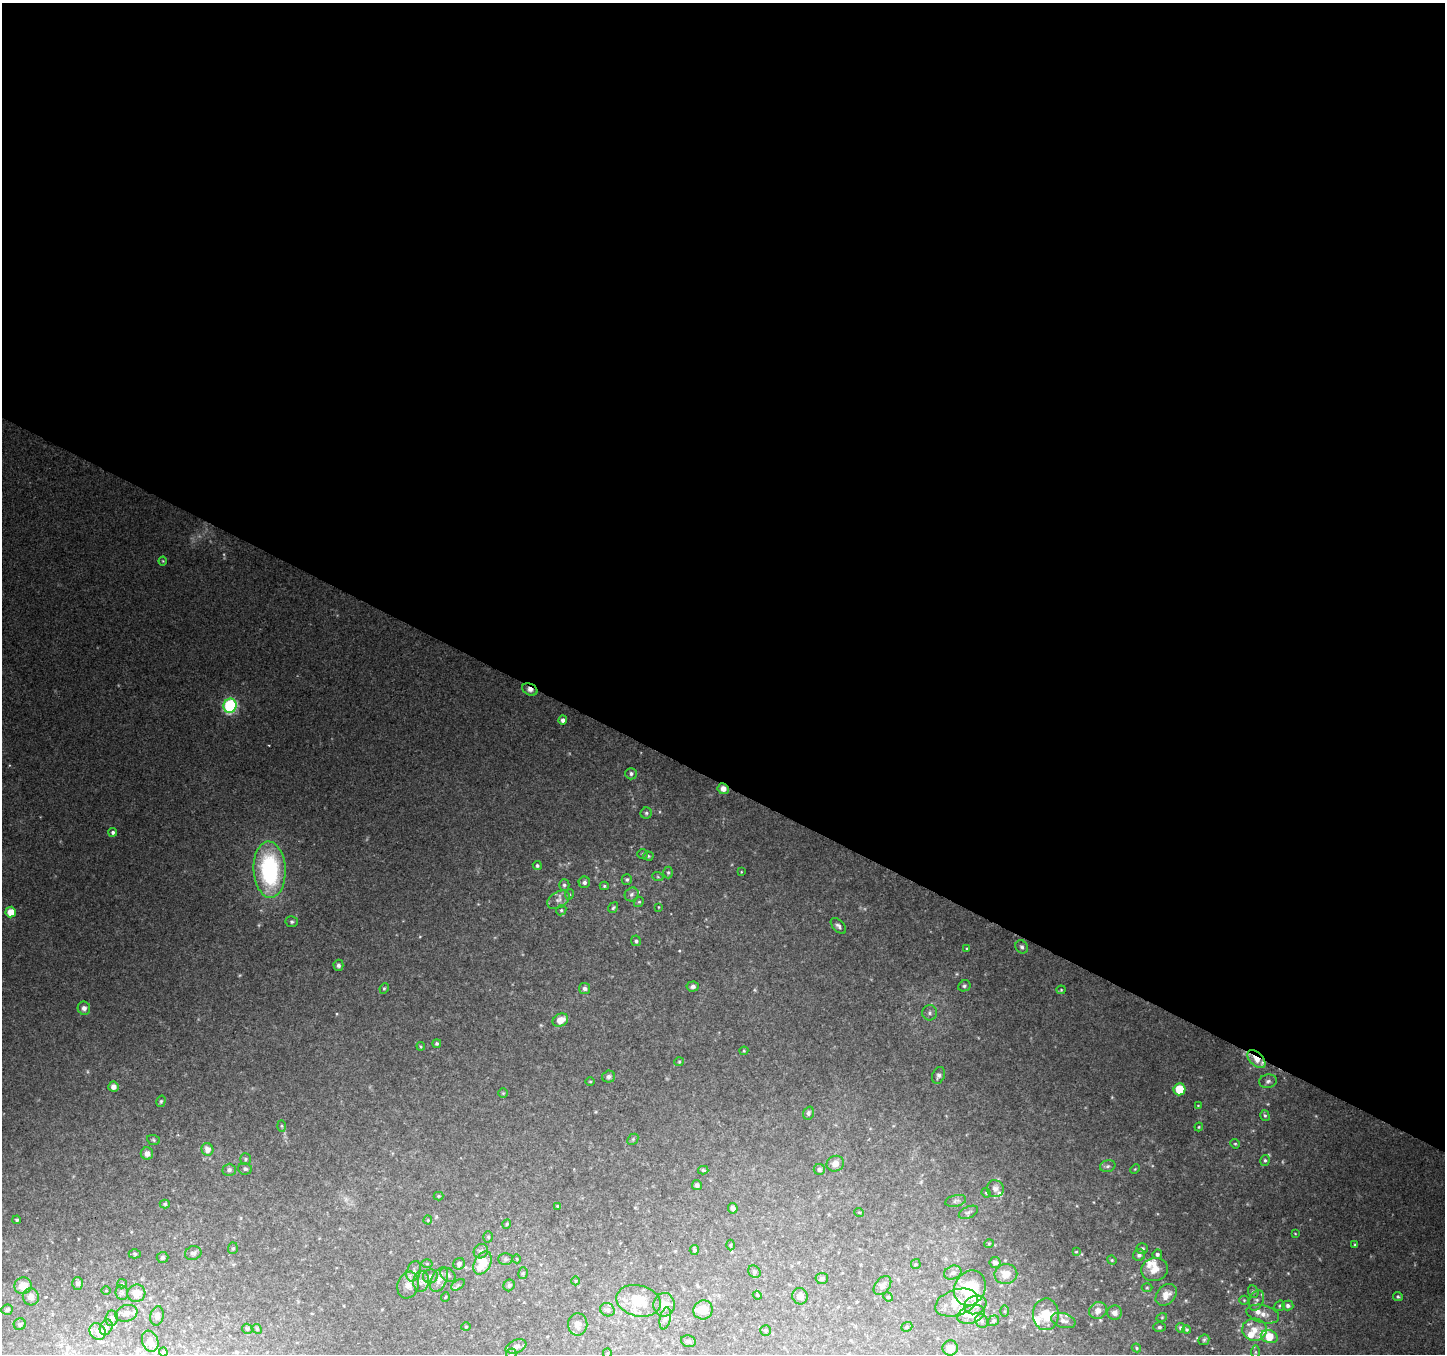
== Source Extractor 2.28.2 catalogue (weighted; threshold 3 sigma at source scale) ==
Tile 3 of 4 x 4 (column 3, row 1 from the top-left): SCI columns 2894-4336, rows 4323-5674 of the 5779 x 5873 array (HDU 1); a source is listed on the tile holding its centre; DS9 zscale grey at full resolution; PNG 1447 x 1356 px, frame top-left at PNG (2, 3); each listed source drawn as its Kron ellipse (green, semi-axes under 4 px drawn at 4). Shown black and unused: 58% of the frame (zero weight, under 2 of 3 exposures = <1% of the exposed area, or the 3 px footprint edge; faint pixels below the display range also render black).
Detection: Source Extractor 2.28.2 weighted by HDU 2 'WHT'; one run over the whole footprint, this tile lists its part. Background 0.184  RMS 0.0099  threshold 0.0444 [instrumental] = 3 sigma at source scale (4.5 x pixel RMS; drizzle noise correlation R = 1.50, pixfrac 1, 0.0396/0.0396 arcsec/px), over >= 5 px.
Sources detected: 212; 2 too faint to see at this stretch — neither listed nor drawn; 20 inside a brighter listed object's ellipse — not listed separately; the other 190 listed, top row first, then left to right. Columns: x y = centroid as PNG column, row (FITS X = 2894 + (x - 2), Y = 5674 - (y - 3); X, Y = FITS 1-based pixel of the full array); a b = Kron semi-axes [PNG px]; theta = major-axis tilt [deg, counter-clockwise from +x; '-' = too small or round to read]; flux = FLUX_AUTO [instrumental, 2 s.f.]
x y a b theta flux
163 561 4 4 - 0.96
530 689 8 5 -26 5.1
230 706 7 6 - 140
563 720 4 4 - 4.6
631 774 6 5 - 2.8
723 789 6 5 - 6.3
646 813 5 5 - 1.9
113 832 4 4 - 2.6
642 854 5 5 - 1.4
648 856 5 4 - 1.5
537 866 4 4 - 1.6
270 870 28 16 -87 130
668 872 6 4 89 1.6
741 872 4 2 - 0.69
658 877 5 3 - 1
627 879 5 5 - 1.9
584 882 6 5 - 3
564 885 6 5 - 2.1
604 886 4 4 - 1.4
570 894 5 3 - 1
632 894 7 6 - 2.8
558 900 12 8 30 5.8
639 902 5 4 - 1.4
658 907 4 3 - 0.68
613 908 6 4 56 1.5
561 910 5 4 - 1.5
11 912 5 5 - 15
292 922 6 5 - 1.8
838 926 9 5 -47 2.9
636 941 5 4 - 2.1
1022 947 7 6 - 2.8
967 948 4 3 - 0.92
338 965 5 5 - 2.7
693 986 6 5 - 3.1
964 986 6 5 - 2
384 988 5 4 - 1.3
585 988 5 5 - 3.8
1061 990 4 4 - 1.1
84 1008 7 6 - 4.8
930 1013 7 7 - 3.2
560 1020 8 6 27 11
437 1043 4 4 - 1.7
421 1046 4 3 - 1.1
744 1051 4 4 - 1
1256 1059 11 6 -45 14
679 1062 4 4 - 1
939 1075 9 6 69 3
609 1077 6 6 - 2.6
590 1081 4 3 - 0.8
1268 1081 9 7 9 3.6
113 1087 5 5 - 4.9
1179 1089 6 6 - 30
503 1093 4 4 - 1.1
161 1101 6 4 73 1.4
1198 1105 4 2 - 0.65
808 1113 7 5 69 2.4
1265 1116 6 4 -73 1.7
281 1126 6 4 -88 1.4
1199 1127 4 3 - 1.2
633 1139 6 4 47 1.6
153 1140 6 5 - 1.6
1235 1144 5 4 - 1.2
207 1149 6 6 - 7.7
147 1154 6 6 - 6
245 1159 5 5 - 1.6
1265 1160 5 4 - 1.7
835 1164 9 7 20 6.1
1108 1166 8 6 16 2.7
245 1169 7 6 - 2.7
819 1169 5 5 - 2.2
1135 1169 5 3 - 1
229 1170 6 6 - 3.4
703 1170 5 4 - 1.4
697 1185 5 5 - 2.8
995 1189 8 8 - 6
986 1193 5 4 - 1.4
438 1196 5 4 - 1.2
956 1201 11 5 13 3
165 1204 5 4 - 1.5
558 1206 4 4 - 1.5
733 1208 5 4 - 2.9
859 1212 5 3 - 0.78
968 1212 10 5 24 2.9
17 1220 4 3 - 1.6
428 1220 4 4 - 1
507 1224 5 4 - 1.2
1295 1234 4 3 - 0.77
488 1237 5 4 - 1.6
989 1244 5 4 - 1.1
731 1245 5 3 - 1
1355 1245 4 3 - 1.3
233 1248 5 5 - 1.7
1142 1249 5 5 - 2.4
694 1250 5 4 - 1.7
481 1251 7 7 - 3.4
1076 1252 4 3 - 0.9
193 1253 8 7 - 3.6
135 1254 6 4 0 1.4
1157 1254 5 4 - 2.4
1139 1255 6 5 - 2.9
162 1258 6 5 - 2.4
505 1259 7 6 - 2.2
517 1259 4 3 - 0.75
1112 1260 5 4 - 1.2
483 1263 12 8 61 29
995 1263 5 5 - 4.8
427 1264 5 3 - 1
459 1264 6 5 - 3.4
916 1264 5 4 - 1.2
1155 1269 14 11 15 11
414 1271 10 7 70 4.9
754 1272 7 5 -46 1.9
523 1273 6 4 75 1.4
953 1273 9 6 23 4
1006 1274 11 10 - 14
448 1275 8 6 -38 2.5
430 1276 7 7 - 3.6
822 1278 6 5 - 2.7
439 1280 13 8 64 7.7
421 1281 10 8 85 5.3
576 1281 4 3 - 0.77
77 1283 6 5 - 2.8
122 1284 5 4 - 1.3
408 1285 13 10 69 8.7
458 1285 7 4 37 1.8
509 1285 6 5 - 2.2
23 1286 9 8 - 13
882 1286 11 7 50 4.7
970 1288 18 15 64 50
1147 1288 5 3 - 1
106 1291 5 3 - 0.82
1253 1292 6 5 - 1.9
122 1293 7 6 - 2.4
136 1293 9 8 - 12
757 1295 4 3 - 0.86
1166 1295 12 9 49 8.9
800 1296 8 7 - 5.9
31 1297 8 8 - 6.6
445 1297 5 3 - 0.83
888 1297 5 4 - 1.2
1398 1297 5 4 - 1.6
1244 1300 5 4 - 1.2
1256 1300 11 7 67 3.9
638 1301 22 15 -14 31
956 1303 22 13 18 24
664 1305 12 10 86 12
975 1305 11 9 20 9.5
1288 1305 5 5 - 3
1279 1306 6 4 41 1.4
7 1310 6 5 - 2.2
607 1310 7 6 - 3.7
703 1310 10 9 - 15
1005 1311 6 4 89 1.3
1098 1311 9 8 - 7
126 1313 11 8 18 5.7
1115 1313 7 7 - 4.8
971 1314 14 8 20 11
1046 1314 16 13 89 21
1263 1314 17 8 -14 8.5
157 1316 10 6 78 3.9
1162 1317 5 3 - 0.87
112 1318 7 6 - 4.5
665 1318 11 5 78 3.9
1063 1320 13 7 -15 6.6
982 1321 7 6 - 2.3
993 1321 6 5 - 1.7
20 1324 6 6 - 3
578 1324 11 9 88 6.7
106 1327 8 6 64 3.3
466 1327 4 4 - 0.96
907 1327 6 4 21 1.3
1159 1327 6 5 - 2.5
1180 1328 5 4 - 1.7
247 1329 5 4 - 1.5
257 1329 5 4 - 1.1
1187 1329 4 4 - 1.7
1254 1330 12 11 - 13
97 1331 9 7 -47 5.3
765 1331 5 5 - 1.5
1269 1337 8 6 -18 24
1204 1340 6 5 - 1.4
150 1341 11 8 -70 6.4
688 1341 7 5 -15 2.2
516 1346 11 6 22 4.4
950 1348 7 7 - 8.4
1136 1348 5 4 - 1.2
163 1352 4 4 - 1.1
1255 1352 6 4 -90 1.5
607 1353 5 4 - 1.1
511 1354 5 5 - 1.7
Overlapping masked pixels (flux is a lower limit): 3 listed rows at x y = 530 689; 723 789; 1256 1059
Isophote crosses this tile's border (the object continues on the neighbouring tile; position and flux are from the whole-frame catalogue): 1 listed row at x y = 511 1354
Unlisted compact peaks at least as high as the median listed source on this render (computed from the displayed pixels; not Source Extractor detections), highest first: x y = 679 951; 1250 1279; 1186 1300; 337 1014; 541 1025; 420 937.